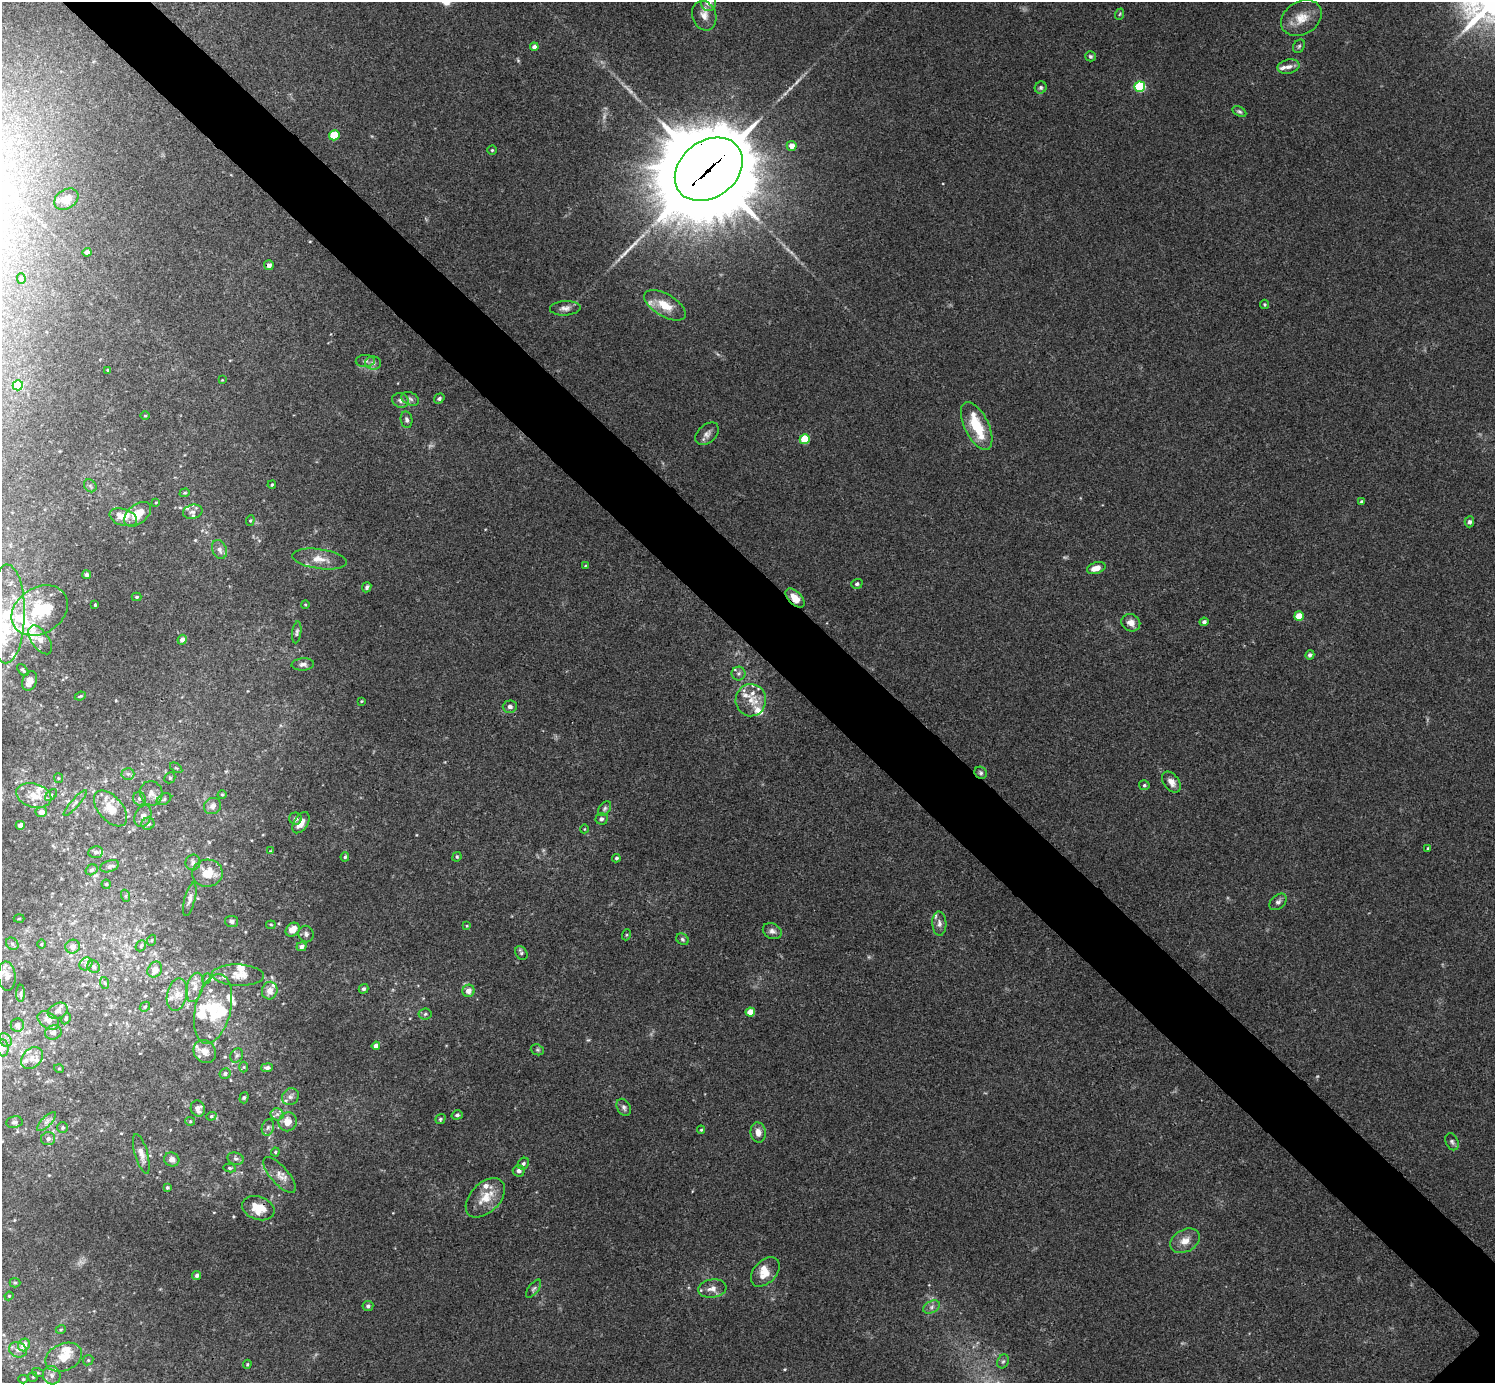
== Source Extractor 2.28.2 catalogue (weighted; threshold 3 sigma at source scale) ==
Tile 11 of 4 x 4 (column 3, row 3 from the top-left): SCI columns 2991-4483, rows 1540-2920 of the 5984 x 5984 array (HDU 1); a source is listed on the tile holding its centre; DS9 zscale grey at full resolution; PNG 1497 x 1385 px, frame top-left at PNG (2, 2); each listed source drawn as its Kron ellipse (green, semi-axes under 4 px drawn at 4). Shown black and unused: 6% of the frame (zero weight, under 3 of 4 exposures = <1% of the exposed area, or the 3 px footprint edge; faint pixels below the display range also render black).
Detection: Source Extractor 2.28.2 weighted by HDU 2 'WHT'; one run over the whole footprint, this tile lists its part. Background 0.0342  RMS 0.0047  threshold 0.0212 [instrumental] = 3 sigma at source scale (4.5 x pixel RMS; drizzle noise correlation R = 1.50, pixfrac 1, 0.05/0.05 arcsec/px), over >= 5 px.
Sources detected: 262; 6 too faint to see at this stretch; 2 inside a brighter object's white glare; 1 long thin detection or spike segment (spike, bleed or trail) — neither listed nor drawn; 42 inside a brighter listed object's ellipse — not listed separately; the other 211 listed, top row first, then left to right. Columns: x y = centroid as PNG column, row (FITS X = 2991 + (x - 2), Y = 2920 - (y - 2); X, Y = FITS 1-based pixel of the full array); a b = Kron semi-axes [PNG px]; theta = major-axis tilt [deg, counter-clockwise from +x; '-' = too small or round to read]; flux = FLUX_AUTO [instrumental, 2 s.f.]
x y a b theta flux
708 2 8 7 - 3.4
1120 14 6 3 70 0.52
704 16 15 12 -70 4.2
1301 18 21 16 32 8.3
1299 46 7 5 60 0.93
534 47 4 4 - 1.8
1090 56 5 5 - 0.83
1288 67 11 7 12 2.5
1140 87 5 5 - 38
1041 88 6 5 - 0.95
1239 112 7 4 -30 0.9
334 135 5 5 - 17
792 146 5 5 - 3.8
492 150 4 4 - 0.56
709 169 37 28 38 8400
66 199 13 9 32 5.4
87 252 4 4 - 1.7
269 265 5 5 - 1.6
21 279 5 4 - 0.57
1265 304 5 4 - 0.6
665 305 23 11 -31 9
565 308 15 7 3 2.6
365 361 9 6 1 1.4
373 363 8 6 -3 1.6
108 370 3 3 - 0.84
222 380 3 3 - 0.3
18 385 5 5 - 26
439 398 5 4 - 1.1
410 399 9 6 -23 1.5
400 400 8 7 - 1.7
145 416 4 3 - 0.4
406 420 8 5 -81 1.3
977 426 26 12 -64 16
707 434 13 9 41 2.5
805 439 5 5 - 17
272 485 4 3 - 0.52
90 486 7 5 -46 1
185 493 5 4 - 0.56
156 502 4 3 - 0.38
1362 502 4 3 - 0.92
193 512 10 7 14 1.9
138 514 15 9 39 9.7
123 517 14 8 -17 3.7
250 520 5 4 - 0.57
1469 522 5 5 - 1.3
219 549 10 7 -67 2.4
319 559 28 10 -8 6.2
585 566 4 3 - 0.37
1096 568 10 5 18 4.8
87 574 4 4 - 1.2
857 584 6 5 - 0.92
367 587 5 4 - 1.1
136 597 5 4 - 0.74
795 598 11 6 -45 5.4
305 604 4 3 - 0.38
95 605 3 3 - 0.51
40 611 30 23 33 22
7 614 49 18 89 26
1299 616 5 4 - 8.6
1204 622 4 4 - 1.5
1131 623 10 8 -29 3.4
297 632 11 4 82 1
40 640 16 8 -56 3.6
182 640 5 4 - 2.1
1310 655 5 4 - 1.1
303 664 11 6 4 1.8
23 670 7 4 -50 0.86
739 674 7 7 - 1.4
30 681 10 7 69 3.9
80 696 6 3 24 0.54
751 700 16 15 - 7.7
361 701 3 3 - 0.39
510 707 7 6 - 1.6
176 768 7 3 -36 0.63
981 773 6 5 - 1
128 774 6 6 - 1.2
58 778 5 4 - 0.49
170 778 6 5 - 0.72
1171 782 12 7 -52 3.3
1144 785 5 5 - 0.78
151 793 12 11 - 3.3
51 795 7 4 47 0.97
222 795 4 4 - 0.52
34 796 18 12 -15 7.8
139 799 7 6 - 1.1
164 799 8 5 31 0.99
75 803 17 4 49 1.8
213 806 9 8 - 2.5
111 808 21 12 -49 9.2
605 808 8 5 52 1.1
41 812 5 5 - 3.3
143 816 11 8 67 2.6
295 819 6 6 - 1.3
601 819 6 5 - 1.1
301 823 12 7 58 4.5
148 824 6 6 - 1.3
20 825 4 4 - 1.9
584 829 4 3 - 0.33
1428 848 3 3 - 0.51
270 851 4 3 - 0.35
96 852 7 6 - 1.3
345 857 5 4 - 0.66
457 857 5 4 - 0.65
616 858 4 4 - 0.78
193 862 8 7 - 1.6
109 866 9 5 20 1.3
91 870 6 5 - 0.93
207 873 15 13 6 8.8
106 884 4 4 - 0.59
126 896 6 4 -72 0.56
190 899 17 5 76 1.9
1278 902 10 6 43 1.6
19 919 5 3 - 0.4
232 921 6 5 - 1.5
939 923 12 7 -87 2.2
271 925 5 4 - 0.56
467 926 4 3 - 0.4
293 930 8 6 44 5.4
772 931 10 7 -26 1.9
306 934 8 7 - 1.6
626 935 5 3 - 0.51
682 939 7 5 -35 0.9
152 940 5 3 - 0.48
12 944 7 5 -45 0.96
41 944 5 3 - 0.39
141 946 6 5 - 0.69
73 947 7 7 - 2.1
301 947 5 4 - 1.8
521 953 7 6 - 0.88
86 964 7 5 46 1.2
94 967 6 6 - 1.2
155 970 8 7 - 3.9
238 975 26 10 -2 6.4
7 976 15 8 -85 3.5
206 979 5 3 - 0.47
105 983 6 4 -70 0.66
195 987 15 8 76 4.2
364 989 5 4 - 1
270 991 9 8 - 4
468 991 6 6 - 3.4
21 993 8 4 89 0.9
177 995 16 10 77 5.7
145 1007 5 4 - 0.77
213 1009 35 18 76 18
58 1011 10 7 27 1.8
750 1012 5 4 - 7.1
425 1014 6 5 - 0.92
66 1019 6 4 64 0.66
48 1020 12 8 -33 3
17 1025 6 6 - 2.1
53 1033 8 7 - 1.9
5 1040 7 6 - 1.6
376 1046 4 4 - 3
3 1048 8 6 -89 1.5
537 1050 7 5 -20 0.85
205 1052 12 10 -49 4.5
237 1055 7 6 - 1.2
32 1058 12 9 46 3.7
244 1067 5 3 - 0.47
267 1068 6 4 9 1.3
59 1069 5 3 - 0.37
225 1074 5 5 - 1.2
290 1097 9 8 - 2.1
244 1098 6 4 72 0.71
624 1107 9 6 -62 1.4
198 1109 8 7 - 2.8
277 1114 6 6 - 1.4
457 1115 6 4 17 0.96
211 1116 5 4 - 0.65
440 1119 5 4 - 0.83
190 1121 5 4 - 0.51
14 1122 8 6 8 1.4
47 1122 12 5 45 1.9
288 1122 10 9 - 5.5
268 1127 8 6 73 1.4
63 1128 5 5 - 0.83
701 1130 4 4 - 0.47
758 1133 10 7 -81 3.5
48 1139 7 6 - 1.8
1452 1142 9 6 -65 1.3
275 1152 4 4 - 0.52
141 1154 20 6 -74 3.4
172 1159 7 7 - 2.4
236 1159 8 6 -17 1.2
523 1164 6 5 - 1.2
230 1168 6 4 -10 0.82
519 1171 6 6 - 1.7
280 1175 22 9 -49 4.5
167 1188 4 4 - 0.71
485 1198 23 14 45 9.3
258 1208 16 11 -19 10
1185 1241 16 11 29 4.9
765 1272 17 11 47 6.8
197 1275 5 4 - 1.1
15 1283 5 4 - 0.66
533 1289 11 5 53 1.2
712 1289 14 9 8 3.6
9 1296 4 4 - 0.44
368 1306 5 5 - 1
932 1307 9 6 28 1.6
61 1329 5 3 - 0.44
24 1345 6 5 - 5.5
18 1350 9 7 -23 2.6
64 1357 19 13 23 9.6
88 1360 5 5 - 0.69
1003 1361 7 5 66 0.98
247 1364 4 3 - 0.54
38 1373 6 4 -18 0.61
52 1375 9 8 - 2.9
33 1377 5 4 - 0.61
23 1379 4 4 - 0.6
Overlapping masked pixels (flux is a lower limit): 3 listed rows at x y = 709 169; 795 598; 258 1208
Isophote crosses this tile's border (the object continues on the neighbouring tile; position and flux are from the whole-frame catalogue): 2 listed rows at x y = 708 2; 7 614